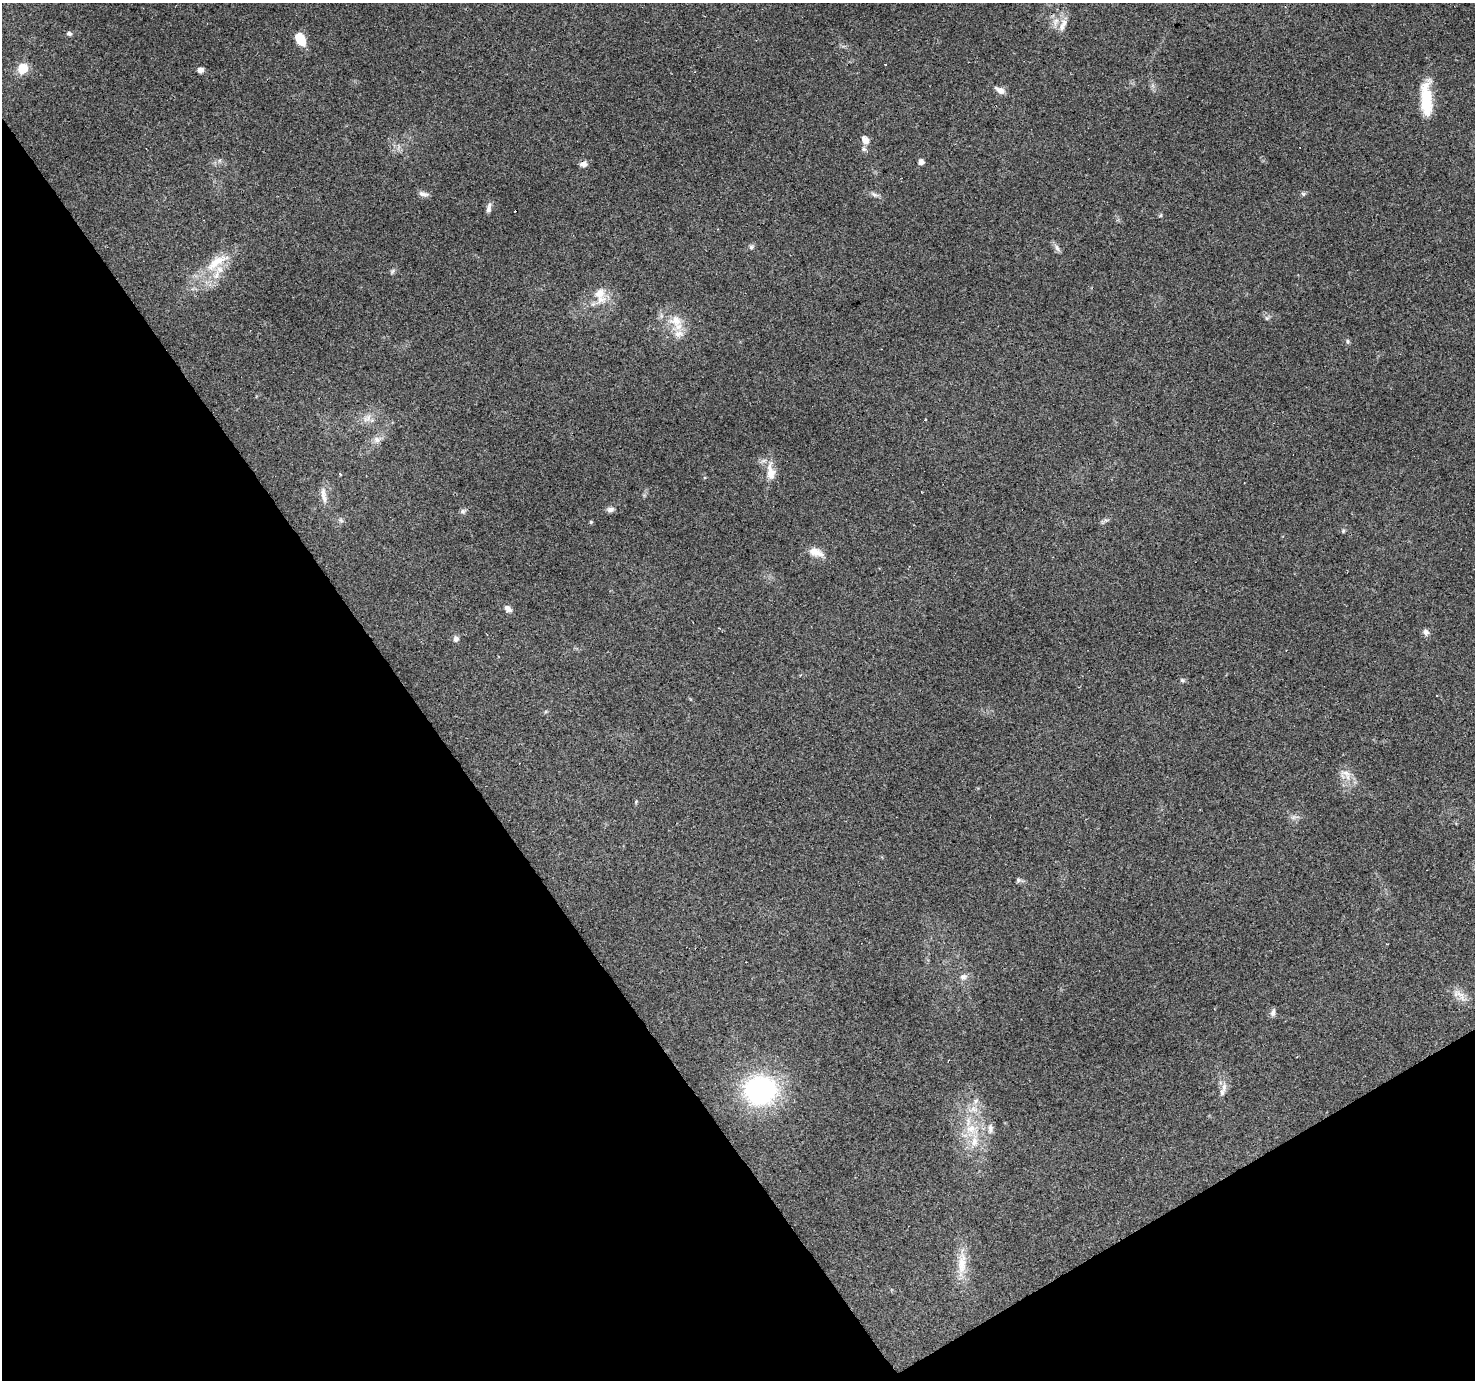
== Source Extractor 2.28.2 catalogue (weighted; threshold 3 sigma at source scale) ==
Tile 14 of 4 x 4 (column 2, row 4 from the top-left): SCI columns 1474-2946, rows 178-1555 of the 5891 x 5804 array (HDU 1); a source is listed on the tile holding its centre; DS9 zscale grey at full resolution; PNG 1477 x 1382 px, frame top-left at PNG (2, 3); no overlay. Shown black and unused: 33% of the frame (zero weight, under 3 of 4 exposures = <1% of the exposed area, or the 3 px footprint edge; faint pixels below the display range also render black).
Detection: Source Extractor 2.28.2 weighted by HDU 2 'WHT'; one run over the whole footprint, this tile lists its part. Background 0.219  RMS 0.0078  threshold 0.0352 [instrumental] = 3 sigma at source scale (4.5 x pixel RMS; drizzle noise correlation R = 1.50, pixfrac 1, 0.0396/0.0396 arcsec/px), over >= 5 px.
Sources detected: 57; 5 cosmic-ray / hot-pixel residue — not listed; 3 inside a brighter listed object's ellipse — not listed separately; the other 49 listed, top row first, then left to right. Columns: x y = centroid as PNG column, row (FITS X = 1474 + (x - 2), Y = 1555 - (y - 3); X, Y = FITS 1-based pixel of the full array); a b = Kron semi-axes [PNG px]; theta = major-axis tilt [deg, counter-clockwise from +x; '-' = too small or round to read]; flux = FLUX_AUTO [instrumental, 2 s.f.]
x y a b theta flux
1062 27 19 8 73 6.7
69 34 7 5 -18 1.9
300 39 13 8 -59 19
23 68 6 6 - 40
200 70 7 6 - 3
1000 90 13 7 -30 4.8
1426 99 42 13 -88 28
865 140 12 8 -54 5.9
921 162 5 4 - 4.6
583 164 8 6 15 3.8
423 194 14 6 -12 3.2
874 194 10 4 -30 2.2
1303 194 6 5 - 1.3
489 208 14 6 76 2.8
1161 215 6 3 70 0.91
751 247 6 5 - 1.5
1057 248 11 6 -65 2.7
216 262 39 12 32 21
599 293 16 14 39 12
1267 318 6 4 17 1.1
676 321 18 15 -55 14
1348 341 7 5 -75 1.5
367 418 14 8 31 5.6
377 440 10 8 -3 4.2
771 472 27 12 -83 11
340 474 3 3 - 1.3
324 495 24 6 -80 6
610 510 8 6 7 2.7
463 511 7 6 - 1.9
1106 520 7 5 -1 1.6
591 522 5 4 - 0.84
1343 531 5 5 - 1.2
815 552 19 9 -20 8.8
508 609 10 7 -37 3.5
1426 632 7 6 - 3.1
456 639 6 6 - 3
1182 680 6 5 - 1.4
1346 773 17 6 -18 4.8
1018 880 6 6 - 1.5
963 977 11 8 17 3.6
1460 995 22 8 -41 6.8
1273 1013 9 6 79 2.8
760 1090 29 25 5 130
1222 1092 10 7 83 3.6
976 1101 8 5 60 2.3
990 1128 14 7 88 3.9
971 1129 15 12 10 13
974 1142 16 9 86 9.5
962 1264 29 11 84 15
Overlapping masked pixels (flux is a lower limit): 1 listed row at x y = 583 164